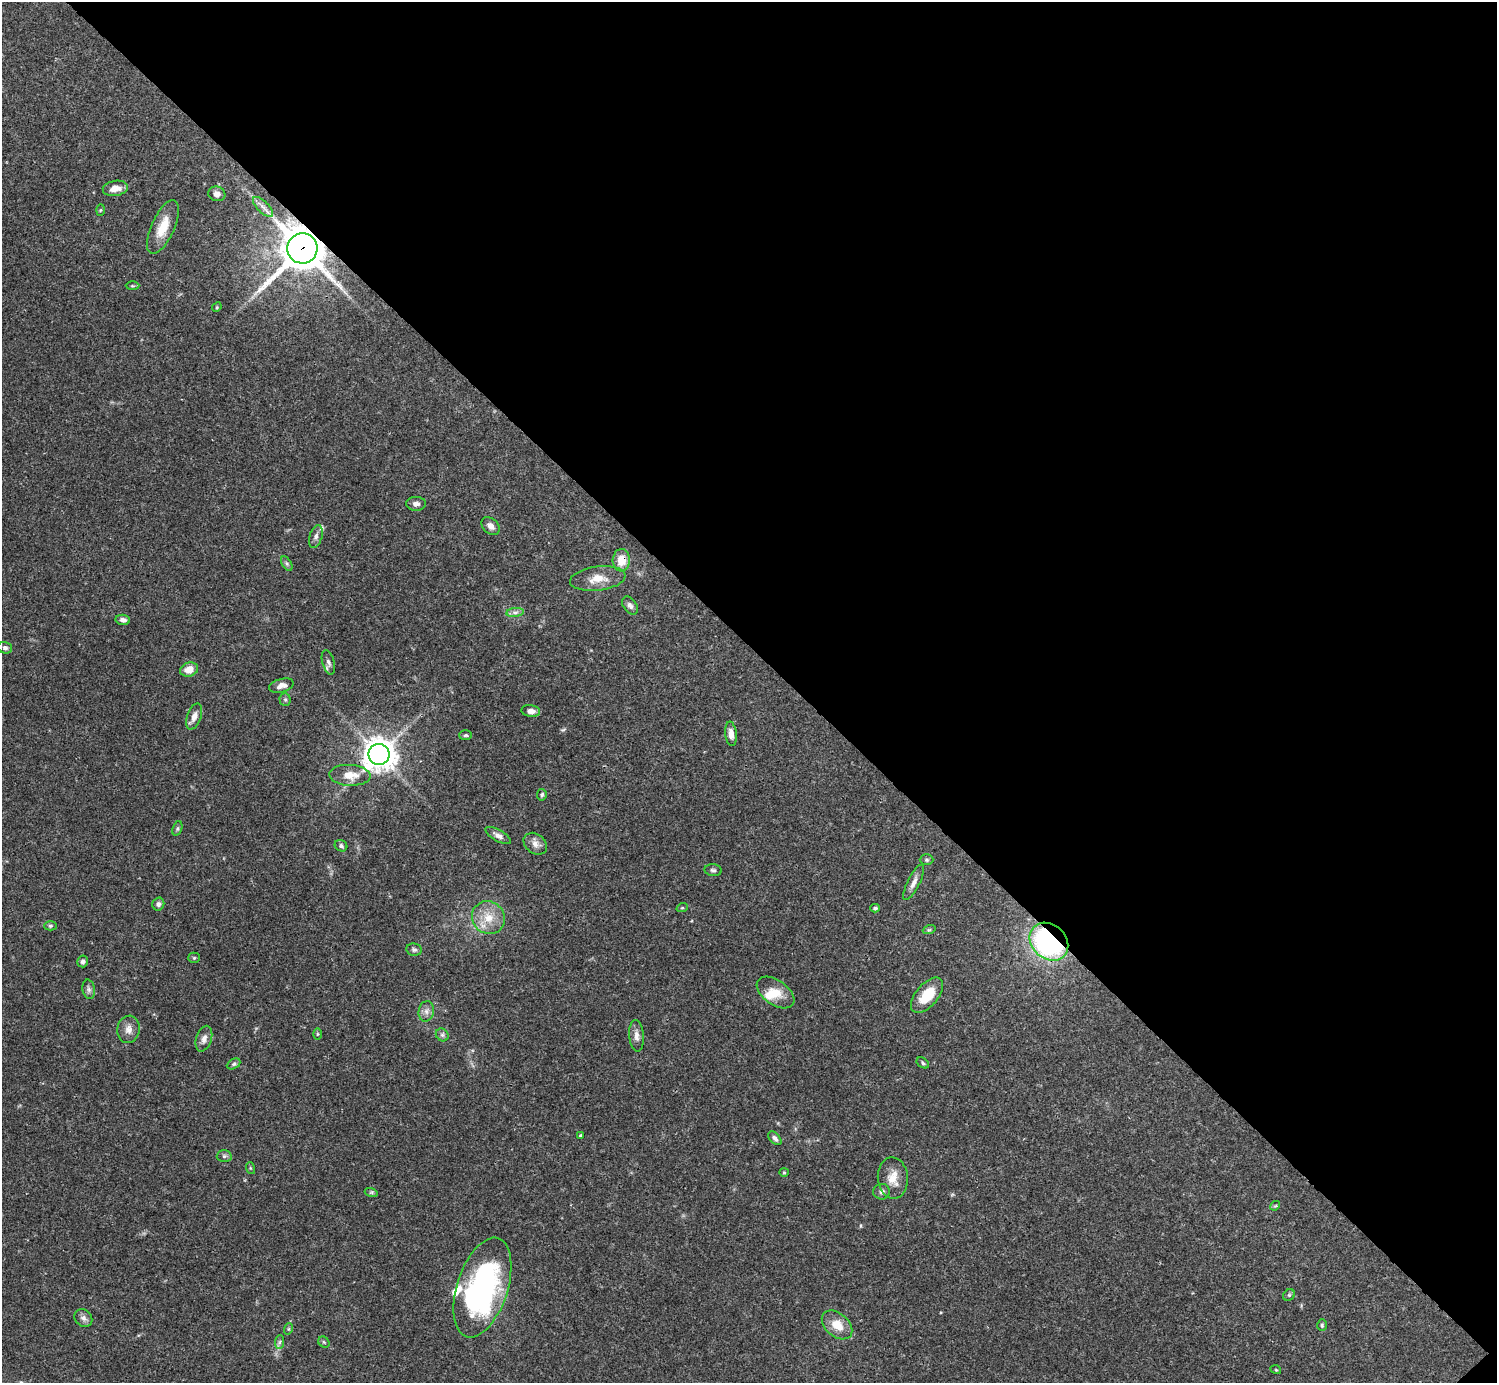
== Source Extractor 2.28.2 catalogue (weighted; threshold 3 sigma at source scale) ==
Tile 8 of 4 x 4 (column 4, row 2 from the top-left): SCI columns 4485-5979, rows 2921-4301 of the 5982 x 5981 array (HDU 1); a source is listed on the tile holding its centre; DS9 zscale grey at full resolution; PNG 1499 x 1385 px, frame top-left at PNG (2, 2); each listed source drawn as its Kron ellipse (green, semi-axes under 4 px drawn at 4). Shown black and unused: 47% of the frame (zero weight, under 3 of 4 exposures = <1% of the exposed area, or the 3 px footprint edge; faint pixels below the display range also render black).
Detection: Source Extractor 2.28.2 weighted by HDU 2 'WHT'; one run over the whole footprint, this tile lists its part. Background 0.0408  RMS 0.0027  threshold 0.012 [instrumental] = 3 sigma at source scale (4.5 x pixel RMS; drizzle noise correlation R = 1.50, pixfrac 1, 0.05/0.05 arcsec/px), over >= 5 px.
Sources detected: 78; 3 inside a brighter listed object's ellipse — not listed separately; the other 75 listed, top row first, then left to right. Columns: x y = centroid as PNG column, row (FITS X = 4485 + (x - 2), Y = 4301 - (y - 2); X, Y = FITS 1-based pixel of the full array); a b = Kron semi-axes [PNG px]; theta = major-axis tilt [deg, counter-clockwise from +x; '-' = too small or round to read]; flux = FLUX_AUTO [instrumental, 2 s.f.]
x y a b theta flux
115 188 12 7 8 2.4
217 194 8 7 - 1.3
263 207 13 5 -45 1.2
100 210 6 4 88 0.27
163 227 29 11 66 5.5
302 248 15 15 - 910
132 286 7 3 0 0.35
217 307 5 4 - 0.28
416 504 10 7 -1 1.1
490 526 10 7 -42 1.5
316 536 12 6 73 1
621 560 11 8 86 3.9
287 564 8 4 -59 0.54
598 579 28 12 7 4.3
630 606 10 6 -54 1
515 612 9 4 8 0.81
123 620 7 5 -7 0.98
5 648 7 5 -16 0.7
328 662 12 6 -74 1.1
189 670 9 7 18 2.9
281 686 13 6 16 1.6
285 699 6 5 - 0.51
531 711 9 6 -6 1.6
194 716 14 7 70 1.6
731 734 12 6 -84 1.8
466 735 6 5 - 0.46
379 754 10 10 - 380
350 775 20 10 -3 4.3
542 795 6 4 83 0.51
177 828 7 4 71 0.51
498 835 14 5 -29 1.5
535 844 13 9 -37 1.8
341 846 6 5 - 0.61
927 860 7 5 -1 0.47
713 870 9 6 -7 0.62
914 882 19 6 64 1.7
158 904 6 6 - 0.82
682 908 6 3 18 0.27
875 908 4 4 - 0.71
488 918 17 15 -42 5.4
50 926 6 4 0 0.44
929 930 6 4 18 0.43
1049 942 21 17 -42 48
414 950 8 6 -10 0.66
194 958 5 5 - 0.36
83 961 6 5 - 0.65
89 989 10 6 -80 0.86
776 993 21 12 -35 4.2
927 995 21 11 49 6.6
426 1011 10 7 77 1.3
128 1029 14 11 80 2
317 1034 6 4 90 0.33
442 1035 7 5 -45 0.6
636 1036 16 7 -85 1.6
204 1039 13 7 73 1.5
923 1063 7 4 -32 0.49
234 1064 7 5 27 0.51
581 1135 3 3 - 0.46
775 1138 8 5 -47 0.85
224 1156 7 6 - 0.59
250 1168 6 4 -71 0.31
784 1172 5 4 - 0.31
893 1178 21 15 -86 4.1
371 1192 7 4 -17 0.43
882 1192 8 7 - 0.99
1275 1206 5 4 - 0.32
482 1288 52 25 72 57
1289 1295 6 5 - 0.45
83 1318 9 8 - 1.2
837 1325 17 11 -40 4.4
1322 1325 6 4 -87 0.4
288 1329 6 3 71 0.29
280 1342 7 4 88 0.57
324 1342 6 5 - 0.37
1276 1370 5 3 - 0.25
Overlapping masked pixels (flux is a lower limit): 3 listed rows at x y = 302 248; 621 560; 1049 942